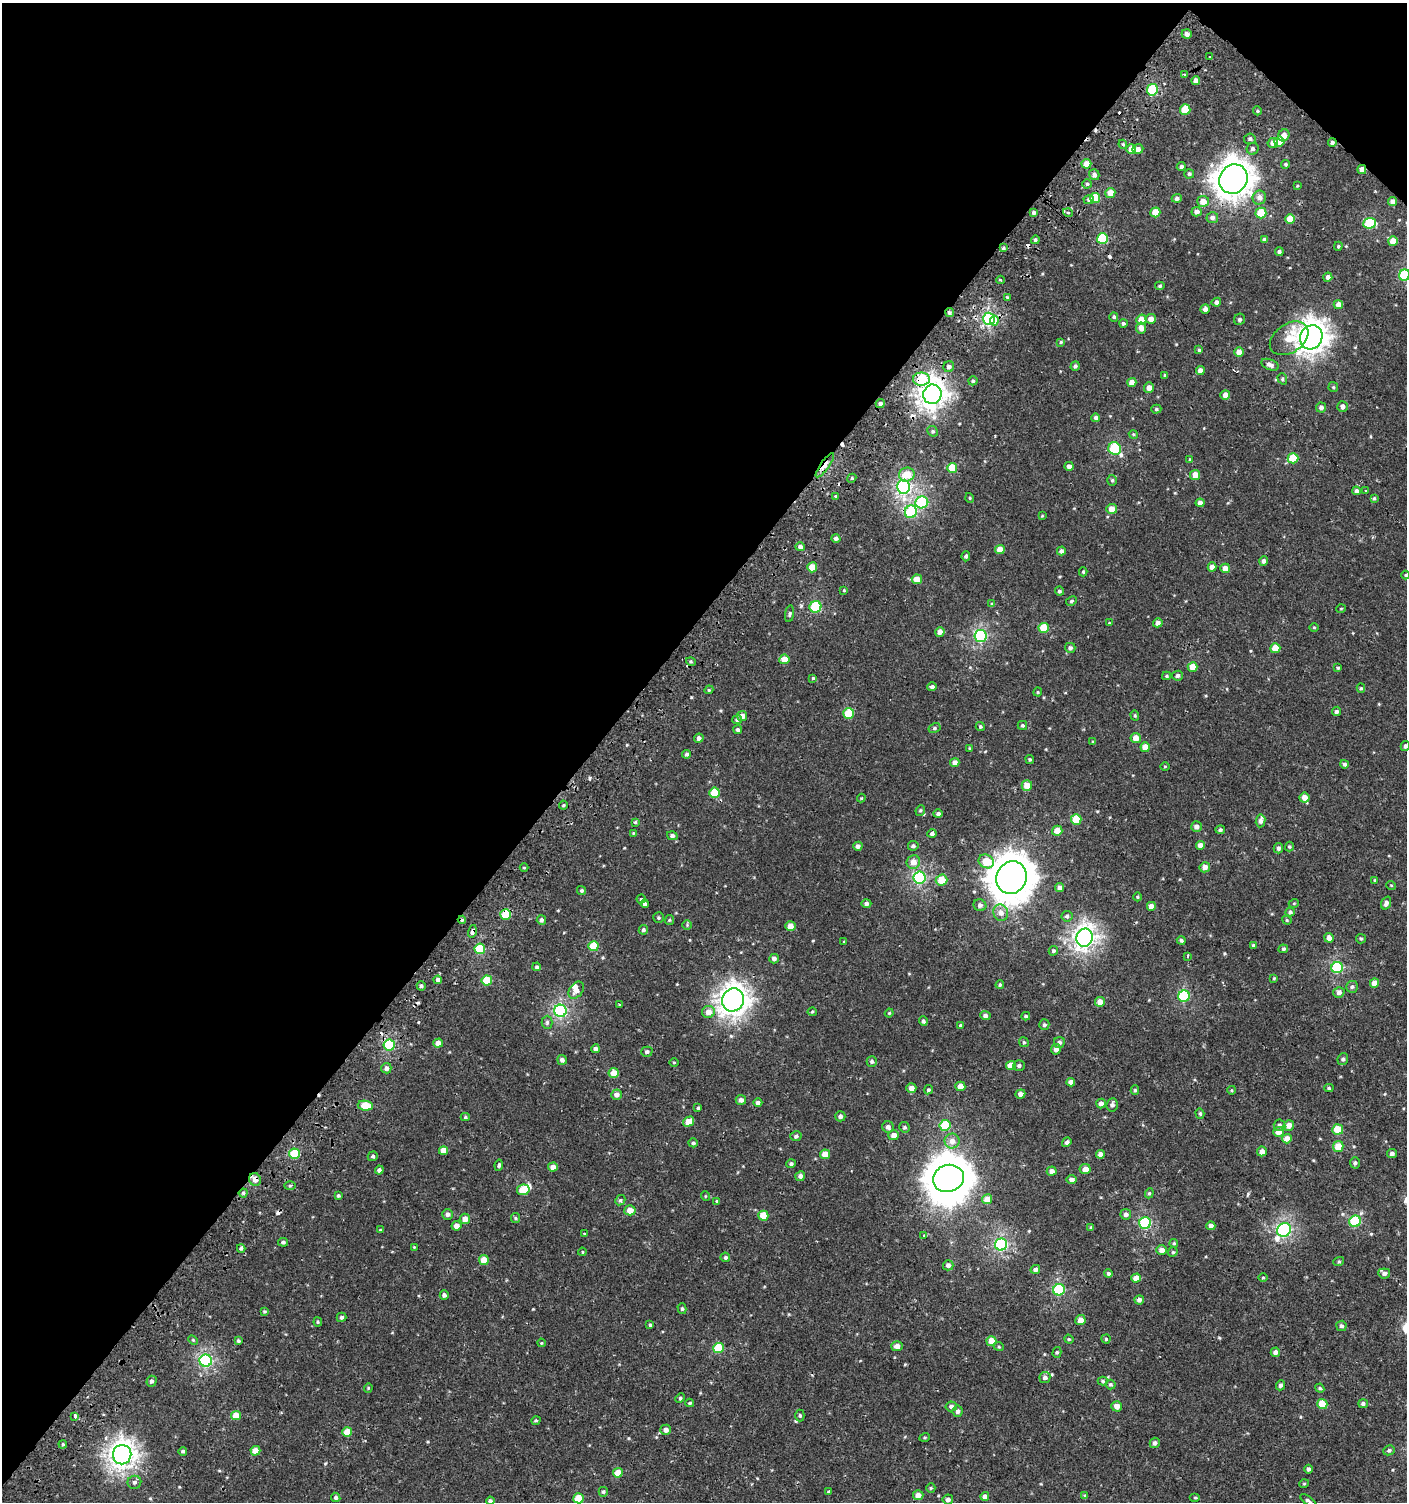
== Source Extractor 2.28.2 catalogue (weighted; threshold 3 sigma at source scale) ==
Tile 2 of 4 x 4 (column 2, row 1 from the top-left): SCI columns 1576-2980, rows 4538-6037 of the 6059 x 6037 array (HDU 1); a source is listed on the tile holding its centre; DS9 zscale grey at full resolution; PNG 1409 x 1504 px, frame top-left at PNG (2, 3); each listed source drawn as its Kron ellipse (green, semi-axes under 4 px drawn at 4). Shown black and unused: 43% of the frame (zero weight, under 2 of 3 exposures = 2% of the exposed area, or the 3 px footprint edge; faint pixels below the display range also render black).
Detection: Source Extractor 2.28.2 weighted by HDU 2 'WHT'; one run over the whole footprint, this tile lists its part. Background 9.47e-04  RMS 0.0025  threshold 0.0115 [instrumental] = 3 sigma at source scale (4.5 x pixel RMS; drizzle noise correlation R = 1.50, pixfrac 1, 0.0396/0.0396 arcsec/px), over >= 5 px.
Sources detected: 446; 3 inside a brighter object's white glare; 11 cosmic-ray / hot-pixel residue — neither listed nor drawn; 2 inside a brighter listed object's ellipse — not listed separately; the other 430 listed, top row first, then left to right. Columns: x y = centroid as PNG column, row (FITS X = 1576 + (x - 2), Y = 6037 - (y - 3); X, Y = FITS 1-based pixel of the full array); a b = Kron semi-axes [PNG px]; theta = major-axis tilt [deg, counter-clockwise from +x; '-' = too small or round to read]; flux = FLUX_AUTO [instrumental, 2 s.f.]
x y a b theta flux
1187 34 5 4 - 1.1
1209 57 2 2 - 0.28
1184 74 3 2 - 0.31
1196 81 4 4 - 1.6
1152 90 5 5 - 13
1185 110 5 5 - 5.4
1257 111 4 4 - 0.34
1284 135 6 5 - 1.8
1250 139 6 5 - 0.63
1279 142 5 5 - 4.3
1332 142 4 4 - 0.59
1273 143 5 5 - 1.2
1123 144 4 4 - 0.29
1131 149 5 5 - 2.6
1138 149 5 5 - 1.1
1253 149 6 5 - 0.63
1086 164 5 4 - 2.5
1285 164 4 4 - 0.4
1181 167 4 4 - 0.62
1362 170 4 4 - 1.6
1189 174 5 4 - 0.48
1094 175 5 5 - 0.99
1233 179 15 14 - 260
1087 184 4 4 - 0.39
1297 186 4 3 - 0.2
1110 193 5 5 - 2.6
1095 198 5 5 - 6.3
1177 198 5 4 - 0.71
1259 198 7 6 - 1.4
1089 200 5 4 - 0.87
1203 201 6 5 - 2.3
1393 202 4 4 - 1.4
1034 212 4 4 - 0.57
1155 212 5 5 - 3.9
1197 212 5 4 - 1
1068 213 5 3 - 0.23
1261 213 5 5 - 6.6
1212 218 6 5 - 0.86
1290 219 5 5 - 3.9
1369 223 6 5 - 13
1102 239 5 5 - 13
1265 239 4 4 - 0.65
1035 240 4 4 - 0.5
1393 241 5 5 - 2.9
1338 246 4 3 - 0.31
1003 248 4 3 - 0.47
1279 252 4 4 - 0.52
1405 275 5 5 - 15
1328 277 4 4 - 1
1001 280 4 3 - 0.31
1160 286 5 4 - 0.35
1007 297 4 3 - 0.26
1216 302 5 4 - 0.77
1338 305 4 4 - 2.2
1205 309 4 4 - 1
949 312 5 4 - 0.48
1114 317 5 4 - 0.43
989 319 6 5 - 33
1151 319 5 5 - 1.6
1239 319 6 5 - 0.54
994 320 5 4 - 6.5
1141 320 5 5 - 2.6
1123 323 4 4 - 0.46
1141 328 5 5 - 1.8
1311 337 12 11 - 180
1289 338 21 14 34 5.3
1061 342 4 4 - 0.28
1199 350 4 3 - 0.39
1239 352 4 4 - 2.1
1270 365 9 5 -22 1.1
1075 366 5 4 - 0.57
949 367 5 5 - 0.84
1200 370 4 4 - 1.5
1165 375 4 3 - 0.35
921 379 8 6 -2 10
1282 379 6 4 -71 0.39
973 381 4 4 - 0.39
1132 382 4 4 - 1.8
1333 387 5 4 - 0.34
1149 388 5 5 - 1.5
932 394 10 9 - 130
1225 395 5 5 - 1.2
880 404 4 4 - 0.58
1342 406 5 5 - 1.1
1321 407 5 5 - 0.91
1156 409 5 4 - 0.4
1096 418 4 4 - 0.72
933 431 6 5 - 0.4
1133 434 5 3 - 0.26
1115 449 7 6 - 16
1293 458 5 5 - 6.5
1190 459 4 3 - 0.26
825 465 14 4 54 2.2
1069 466 4 4 - 1.1
952 468 5 5 - 5.8
907 475 8 7 - 4
1195 475 5 5 - 2.5
852 478 4 3 - 0.26
1112 480 5 4 - 0.42
903 487 7 6 - 45
1356 491 4 4 - 0.72
1365 491 3 3 - 1
836 496 4 4 - 0.34
970 498 5 3 - 0.22
1374 498 4 4 - 0.32
922 502 6 6 - 19
1200 503 4 4 - 1.3
1112 509 5 5 - 2.1
911 512 6 6 - 15
1042 516 3 3 - 0.18
836 538 4 4 - 0.65
800 547 5 4 - 0.8
1000 550 5 4 - 3
1061 551 4 4 - 0.73
966 556 5 4 - 0.49
1264 561 4 4 - 0.79
812 567 5 5 - 4
1212 567 4 4 - 1.4
1225 568 5 4 - 1.9
1083 572 4 4 - 0.31
1406 575 4 3 - 0.22
917 579 5 5 - 2.9
844 590 3 3 - 0.24
1059 591 4 4 - 0.51
1071 601 6 4 28 0.37
992 604 4 4 - 0.39
815 607 6 6 - 13
1341 609 5 3 - 0.19
790 614 8 4 81 0.47
1109 623 3 3 - 0.2
1158 623 5 4 - 1.1
1314 627 5 3 - 0.22
1044 628 5 5 - 5.4
940 632 5 4 - 1.6
980 636 6 6 - 31
1070 648 5 5 - 0.71
1275 648 5 5 - 3.6
784 659 5 5 - 2.9
691 662 5 3 - 0.3
1193 667 5 4 - 2.7
1338 668 4 3 - 0.34
1166 676 4 4 - 0.3
1178 676 5 5 - 0.71
813 678 4 4 - 0.27
932 687 4 4 - 0.64
1361 688 4 4 - 0.37
709 690 4 4 - 0.29
1038 692 4 4 - 0.25
1336 711 5 4 - 0.62
849 713 5 5 - 6.9
1135 715 5 4 - 0.27
742 716 5 5 - 1.6
737 720 5 4 - 0.44
1022 725 4 4 - 0.36
980 727 4 4 - 0.37
934 728 6 4 28 0.43
738 730 4 4 - 0.46
699 738 4 4 - 0.98
1136 738 5 5 - 2.1
1093 742 4 2 - 0.22
1405 746 5 4 - 0.61
1145 747 5 4 - 3.1
970 749 4 3 - 0.26
686 754 4 4 - 0.5
1030 759 4 4 - 0.35
955 763 4 4 - 1.5
1344 764 4 4 - 0.55
1165 766 5 3 - 0.23
1027 785 5 5 - 2.5
714 793 5 5 - 5.7
861 798 4 4 - 0.2
1304 798 5 5 - 1.8
563 805 4 4 - 0.3
920 810 5 4 - 0.35
938 814 5 4 - 0.53
1076 820 5 5 - 7.2
1261 821 6 5 - 0.8
635 822 4 4 - 0.27
1196 827 5 5 - 0.97
1220 830 5 4 - 0.5
1057 831 5 5 - 2.4
633 833 4 4 - 0.22
932 834 4 4 - 0.59
672 836 5 4 - 0.64
1200 845 4 4 - 1.8
858 846 5 4 - 0.81
913 846 5 4 - 0.57
1289 846 5 4 - 0.31
1278 848 5 4 - 0.68
986 861 8 6 -31 5.2
913 862 7 7 - 2
524 867 4 3 - 0.23
1205 867 5 5 - 1.5
920 878 6 6 - 31
1011 878 16 15 - 520
942 880 6 5 - 3.7
1375 880 3 3 - 0.22
1391 885 5 3 - 0.19
1060 888 4 4 - 1
581 890 4 4 - 0.38
1138 897 4 3 - 0.23
641 899 4 4 - 0.31
866 903 5 4 - 0.72
1294 903 5 3 - 0.23
1386 903 7 5 69 0.89
645 904 4 4 - 0.51
980 905 6 5 - 0.72
1151 906 4 4 - 1.8
1290 912 4 4 - 0.52
1001 913 8 7 - 1.6
506 914 5 5 - 9.2
1067 916 5 5 - 0.52
658 918 5 5 - 0.36
462 920 4 4 - 0.31
541 920 5 4 - 0.65
669 920 5 4 - 0.31
1287 920 5 4 - 0.29
687 925 5 5 - 0.32
790 926 5 5 - 2
643 930 5 4 - 0.49
472 931 6 4 76 0.77
1085 938 9 8 - 94
1329 938 5 4 - 1.7
1361 939 5 4 - 0.32
1181 940 4 4 - 0.46
844 942 4 3 - 0.2
1253 945 4 4 - 0.25
593 946 5 5 - 6
480 949 5 5 - 12
1283 949 5 3 - 0.38
1053 951 5 4 - 0.42
1188 956 3 3 - 0.33
774 959 5 5 - 0.82
537 967 4 4 - 0.43
1337 968 6 5 - 16
1274 978 4 3 - 0.23
438 980 4 3 - 1.7
487 980 5 5 - 6.5
1374 983 5 4 - 2.6
1000 985 4 3 - 0.32
421 986 4 4 - 0.51
1352 987 6 6 - 0.6
576 990 9 6 52 1.4
1339 992 6 5 - 0.9
1184 996 6 5 - 19
733 1000 12 11 - 160
1100 1002 5 4 - 2.2
620 1004 3 3 - 0.43
560 1011 6 6 - 37
708 1012 6 6 - 1.9
812 1012 4 4 - 0.29
889 1013 4 4 - 0.25
985 1016 5 4 - 0.8
1026 1016 4 3 - 0.34
923 1021 5 4 - 0.49
547 1022 6 5 - 0.51
960 1025 4 3 - 0.23
1044 1025 5 5 - 0.48
1024 1042 5 4 - 0.34
1059 1042 5 5 - 0.81
438 1043 5 4 - 1.7
389 1045 5 5 - 21
595 1049 4 4 - 0.77
1056 1049 5 5 - 1.1
647 1052 6 5 - 0.55
1343 1059 6 5 - 0.59
562 1060 5 4 - 0.69
674 1062 4 3 - 0.2
872 1062 5 5 - 0.54
1019 1065 6 5 - 0.61
1011 1066 5 4 - 2.8
386 1068 5 5 - 1.2
614 1073 5 5 - 3.2
1071 1082 4 4 - 1.3
960 1086 5 4 - 2.1
911 1088 5 4 - 1.5
1329 1088 4 4 - 0.34
928 1090 5 4 - 0.36
1135 1090 5 4 - 0.35
1232 1090 4 3 - 0.22
1020 1094 5 4 - 1.1
616 1095 5 5 - 1.2
741 1100 5 5 - 0.99
758 1102 4 4 - 0.68
1101 1103 5 4 - 1.1
1112 1105 7 5 85 0.7
365 1106 7 5 -9 5.8
698 1108 4 3 - 0.3
1200 1113 5 4 - 0.36
840 1116 5 5 - 0.85
465 1117 4 4 - 0.34
689 1122 6 4 33 2.7
945 1125 5 5 - 9.9
1279 1125 6 5 - 0.7
1289 1125 5 5 - 1.7
888 1127 6 5 - 0.92
904 1127 5 5 - 0.43
1338 1129 5 5 - 4.8
1278 1132 5 5 - 2
894 1135 5 5 - 1.7
796 1136 6 5 - 0.56
1287 1139 5 4 - 1.8
952 1141 7 7 - 1.6
1067 1142 5 4 - 0.53
693 1143 4 4 - 0.42
1338 1147 5 5 - 3.6
443 1151 4 4 - 2.3
1262 1151 5 5 - 1.3
1392 1153 5 4 - 0.73
295 1154 5 5 - 12
825 1154 5 4 - 3.2
1100 1154 4 4 - 1.3
373 1156 5 4 - 0.47
1355 1163 5 4 - 0.42
791 1164 4 4 - 0.46
499 1165 5 4 - 0.45
553 1167 5 4 - 1.4
1085 1169 5 5 - 1.7
379 1170 4 4 - 0.57
1052 1171 5 4 - 1.2
800 1176 5 5 - 0.76
948 1178 15 13 17 490
255 1179 6 5 - 2
1071 1180 5 4 - 1.1
290 1186 6 4 2 0.29
523 1190 6 5 - 5.1
243 1193 4 4 - 0.4
1149 1193 5 4 - 0.34
338 1196 4 3 - 0.35
705 1196 5 3 - 0.2
987 1199 5 5 - 2.4
620 1200 5 4 - 0.4
717 1201 4 3 - 0.19
630 1210 5 5 - 2.3
448 1214 5 5 - 0.82
1126 1214 5 5 - 0.85
763 1216 5 5 - 4.1
515 1218 5 4 - 0.31
465 1219 5 5 - 1.8
1355 1221 6 5 - 13
1145 1223 6 5 - 20
456 1226 5 5 - 1.5
1211 1226 4 4 - 0.88
1091 1228 4 4 - 0.42
380 1230 4 3 - 0.22
1284 1230 7 6 - 41
584 1233 3 3 - 0.27
924 1236 3 3 - 0.67
283 1242 5 4 - 0.48
1174 1243 4 4 - 0.3
1001 1245 6 6 - 36
414 1247 4 3 - 0.18
241 1248 4 3 - 0.53
1162 1250 5 5 - 1.2
582 1252 4 4 - 0.29
1173 1252 5 4 - 0.28
725 1257 5 4 - 0.49
484 1260 5 5 - 2.5
1339 1261 5 3 - 0.28
948 1265 5 5 - 1
1035 1269 5 4 - 0.86
1384 1273 6 5 - 0.9
1108 1274 4 4 - 0.53
1136 1278 5 4 - 2.3
1263 1278 5 3 - 0.22
1059 1290 6 5 - 20
444 1295 4 4 - 0.64
1139 1300 5 4 - 0.84
682 1309 5 4 - 0.35
264 1311 4 3 - 0.27
341 1317 5 4 - 0.57
1080 1320 5 5 - 1.9
318 1322 4 4 - 0.3
650 1325 4 4 - 0.34
1341 1326 5 5 - 0.53
1069 1339 5 4 - 0.3
1106 1339 4 4 - 0.31
193 1340 5 3 - 0.27
238 1341 3 3 - 0.32
991 1341 5 5 - 3.6
541 1343 4 2 - 0.17
897 1346 6 5 - 1.4
999 1347 5 3 - 0.28
718 1348 5 5 - 8.4
1057 1352 5 4 - 0.36
1275 1352 5 4 - 0.99
206 1361 6 6 - 37
1045 1377 5 5 - 0.76
151 1381 5 5 - 0.62
1103 1381 5 4 - 0.33
1110 1384 5 5 - 0.43
1280 1385 5 4 - 0.61
368 1388 4 4 - 0.26
1320 1388 4 4 - 0.29
680 1398 5 4 - 0.35
690 1403 4 3 - 0.29
1322 1404 5 5 - 5.6
1363 1404 5 4 - 0.54
951 1406 5 5 - 0.73
1117 1406 5 5 - 1.6
958 1411 5 5 - 0.77
800 1415 6 4 -89 0.36
236 1416 5 4 - 3.2
75 1417 3 3 - 0.69
536 1420 4 3 - 0.27
666 1430 5 5 - 1.2
347 1432 5 5 - 3.6
925 1437 5 3 - 0.25
1155 1443 5 4 - 0.73
63 1444 4 3 - 0.27
1389 1450 6 5 - 0.51
183 1451 4 4 - 0.43
255 1451 5 4 - 2.4
122 1455 10 9 - 130
1308 1469 4 4 - 0.66
618 1473 5 5 - 3.3
134 1482 7 6 - 0.68
1304 1484 5 3 - 0.22
931 1488 5 4 - 0.26
603 1492 5 4 - 0.36
829 1492 4 4 - 0.38
918 1495 5 5 - 2
985 1496 4 4 - 1.2
1085 1496 4 4 - 0.33
336 1497 5 4 - 0.53
579 1498 5 5 - 4.7
1195 1498 5 3 - 0.26
948 1499 5 5 - 0.84
490 1501 4 4 - 0.52
1308 1501 9 4 -38 0.55
Overlapping masked pixels (flux is a lower limit): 12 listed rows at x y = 1152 90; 1332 142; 1362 170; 1233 179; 949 312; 994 320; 921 379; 932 394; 825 465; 506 914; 472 931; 255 1179
Isophote crosses this tile's border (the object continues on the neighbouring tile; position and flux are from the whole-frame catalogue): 4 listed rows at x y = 1405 275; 1405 746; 490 1501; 1308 1501